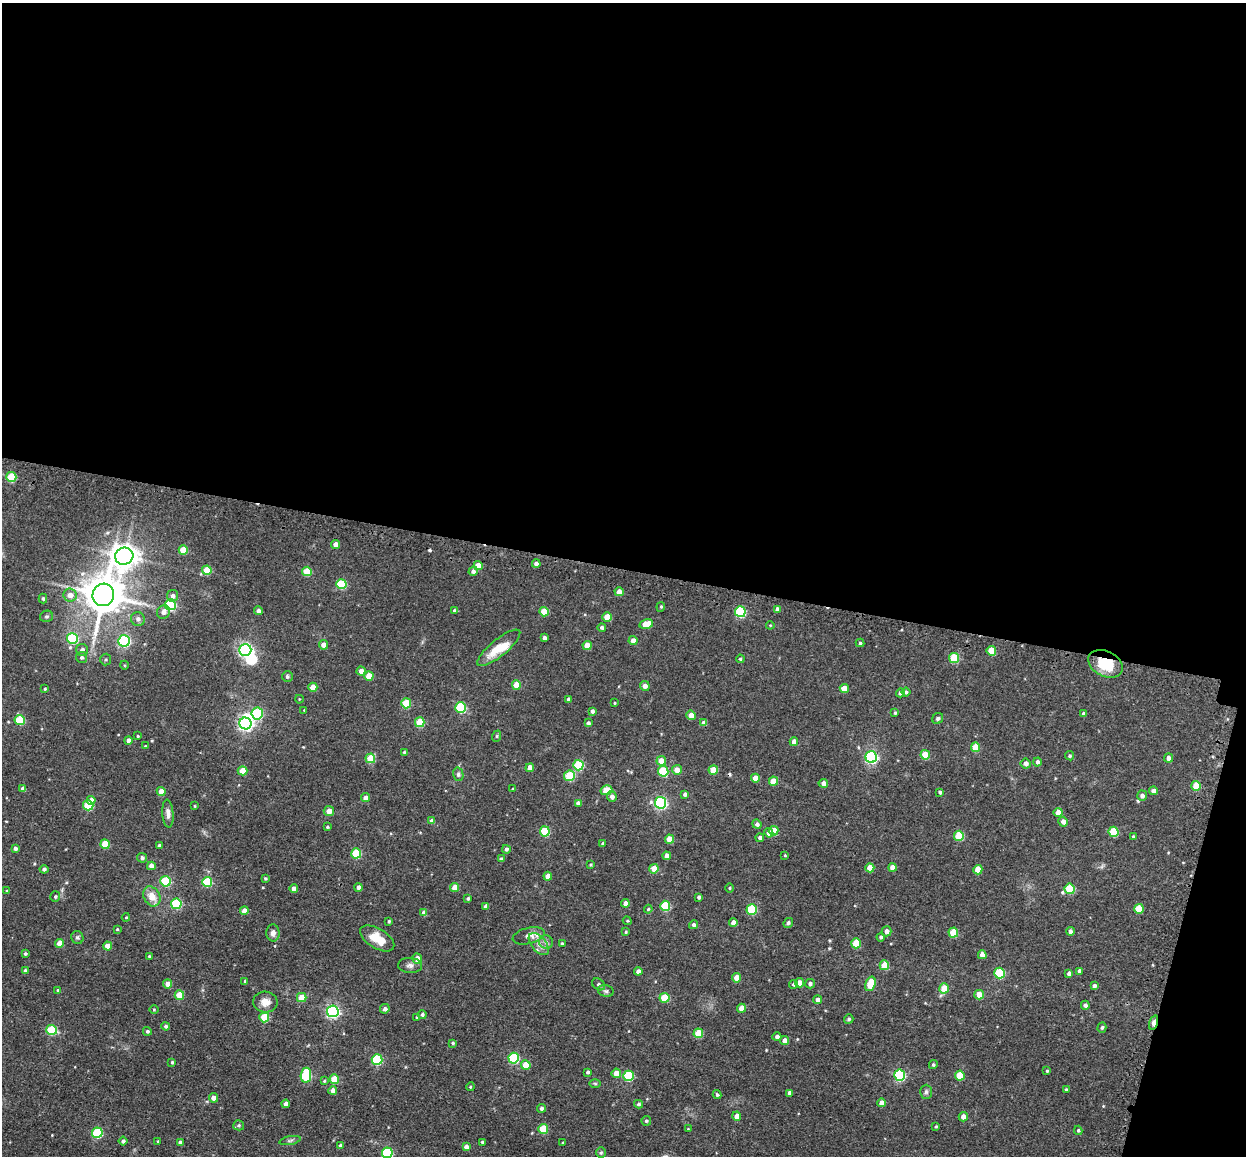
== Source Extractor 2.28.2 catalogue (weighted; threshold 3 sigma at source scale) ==
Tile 4 of 4 x 4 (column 4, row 1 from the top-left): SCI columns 3819-5062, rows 3713-4866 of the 5224 x 5246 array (HDU 1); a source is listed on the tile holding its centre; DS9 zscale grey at full resolution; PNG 1248 x 1158 px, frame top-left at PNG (2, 3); each listed source drawn as its Kron ellipse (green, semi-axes under 4 px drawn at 4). Shown black and unused: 51% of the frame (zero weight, under 3 of 4 exposures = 9% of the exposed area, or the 3 px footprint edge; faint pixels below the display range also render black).
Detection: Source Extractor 2.28.2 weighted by HDU 2 'WHT'; one run over the whole footprint, this tile lists its part. Background 0.0665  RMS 0.0085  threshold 0.038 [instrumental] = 3 sigma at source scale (4.5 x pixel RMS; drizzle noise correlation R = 1.50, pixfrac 1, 0.05/0.05 arcsec/px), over >= 5 px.
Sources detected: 290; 3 inside a brighter object's white glare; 2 cosmic-ray / hot-pixel residue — neither listed nor drawn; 1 inside a brighter listed object's ellipse — not listed separately; the other 284 listed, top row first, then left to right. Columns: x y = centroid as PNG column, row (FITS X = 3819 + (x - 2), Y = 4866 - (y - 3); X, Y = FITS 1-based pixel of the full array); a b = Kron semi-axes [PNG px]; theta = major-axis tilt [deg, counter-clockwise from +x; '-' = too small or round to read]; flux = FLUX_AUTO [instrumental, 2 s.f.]
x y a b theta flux
11 477 5 5 - 35
336 544 4 4 - 6.3
183 550 4 4 - 15
124 556 9 8 - 770
536 564 4 4 - 2.9
478 566 4 4 - 12
207 570 4 4 - 17
307 571 5 5 - 23
473 571 5 4 - 2.3
341 584 5 5 - 45
619 592 4 4 - 5.6
70 595 7 6 - 6.3
103 595 11 10 - 2400
173 596 6 5 - 3
43 599 5 4 - 1.3
170 605 5 5 - 67
661 607 5 4 - 1.1
454 610 4 4 - 1.5
777 610 4 4 - 4.5
258 611 4 4 - 2.6
163 612 7 6 - 4.4
544 612 4 4 - 17
740 612 5 5 - 55
46 616 6 5 - 1.5
607 617 5 5 - 16
138 619 7 7 - 3.1
646 624 7 4 13 14
770 625 4 4 - 0.75
602 627 4 3 - 1.9
544 638 4 3 - 2.5
72 639 5 5 - 58
124 641 6 5 - 92
633 641 4 4 - 5.8
860 643 4 4 - 1.1
323 645 4 4 - 5.8
587 645 4 4 - 11
499 648 27 8 39 16
82 650 6 6 - 3.3
245 650 6 6 - 190
991 651 5 4 - 19
81 657 5 5 - 1.6
954 658 5 5 - 28
740 659 4 3 - 0.9
106 660 6 5 - 1.3
1105 664 18 12 -26 24
124 665 4 3 - 0.73
361 671 4 4 - 4.4
369 676 4 4 - 12
287 677 5 5 - 1.4
516 685 4 4 - 14
645 686 5 4 - 3.3
313 687 4 4 - 11
45 689 4 3 - 0.89
844 689 4 4 - 9.5
906 692 4 4 - 1.4
900 693 4 4 - 3
299 699 4 3 - 0.56
568 699 3 3 - 1.7
406 703 5 5 - 27
615 703 4 2 - 0.59
461 708 5 5 - 54
304 710 3 3 - 0.58
592 711 4 4 - 2
895 713 3 3 - 1.2
257 714 6 5 - 56
1083 714 4 3 - 2.2
691 715 5 4 - 6.6
938 718 6 5 - 1.5
20 720 5 5 - 38
420 722 5 5 - 26
588 723 4 3 - 1.6
704 723 4 4 - 6.1
245 724 6 6 - 210
138 736 3 3 - 0.7
497 736 6 3 72 0.84
128 740 4 4 - 3.5
794 742 4 4 - 4.8
145 746 3 3 - 0.62
976 747 5 4 - 17
404 752 3 3 - 0.79
925 755 5 4 - 17
1070 756 5 4 - 1.2
871 757 6 5 - 130
370 758 5 5 - 22
1168 758 4 4 - 3.9
661 761 4 4 - 12
1037 762 4 4 - 2.2
1026 763 5 5 - 3.9
578 765 5 5 - 39
530 768 4 4 - 7.5
677 770 5 5 - 7.5
713 770 5 4 - 12
243 771 5 4 - 12
663 771 5 5 - 34
458 774 7 5 -77 1.7
569 776 5 5 - 33
755 778 4 4 - 9.3
773 781 4 4 - 12
823 783 5 4 - 3.3
1196 786 5 5 - 23
23 789 4 4 - 5.6
513 789 3 3 - 0.98
606 790 6 5 - 16
161 791 4 4 - 6.5
1153 791 4 4 - 3.3
940 792 4 4 - 1.6
685 794 4 3 - 2
1142 796 5 5 - 2.6
612 797 5 4 - 3.4
365 798 4 4 - 3.9
91 800 4 4 - 6.2
578 803 4 4 - 2.6
660 803 6 5 - 130
88 805 5 5 - 34
194 806 4 2 - 0.57
329 811 5 5 - 6.5
1058 813 4 4 - 7.3
168 814 14 5 -86 3.9
432 821 4 4 - 4.8
1063 822 5 4 - 4.5
757 824 5 4 - 2.3
327 827 3 3 - 0.88
545 831 5 5 - 37
774 831 5 4 - 12
1114 832 5 5 - 29
769 833 5 4 - 4.3
959 836 5 5 - 26
1133 836 4 3 - 0.98
760 838 4 4 - 2.3
669 839 4 4 - 10
603 843 4 3 - 1.4
105 844 5 4 - 21
159 845 3 3 - 1.6
15 848 4 3 - 2.3
506 849 4 4 - 2
356 853 5 5 - 33
785 855 4 3 - 0.72
667 856 4 4 - 4.2
142 858 5 4 - 2.2
501 859 4 4 - 1.7
591 865 4 3 - 0.88
151 866 4 4 - 4.7
892 867 4 4 - 6.4
870 868 4 4 - 9.3
44 869 4 4 - 1.8
654 869 4 4 - 11
978 870 5 4 - 11
548 876 4 4 - 6.8
265 878 4 4 - 1.1
165 881 5 5 - 48
207 882 5 5 - 39
358 887 4 4 - 3.5
455 888 4 4 - 7.9
730 888 4 3 - 0.73
294 889 4 4 - 5.9
1070 889 5 5 - 34
7 891 3 3 - 1.1
55 896 5 5 - 1.2
152 896 10 8 -60 9.2
699 897 4 3 - 1.9
468 898 4 3 - 1.5
625 903 4 4 - 4.1
176 904 5 5 - 53
486 906 4 4 - 3.3
665 906 5 5 - 33
648 909 4 4 - 0.87
1139 909 5 4 - 19
752 910 5 5 - 41
244 911 4 4 - 5.7
424 913 4 4 - 5.2
126 917 4 4 - 0.8
389 921 3 3 - 1.1
627 921 4 4 - 0.94
733 923 4 4 - 6.5
788 923 5 4 - 1.4
693 925 4 4 - 1.9
117 929 3 3 - 0.79
887 931 5 5 - 3.7
1070 931 4 4 - 2.3
626 932 4 3 - 0.88
273 933 8 6 -88 3.9
953 933 5 5 - 24
529 936 16 8 14 6.8
881 937 4 4 - 1.8
77 938 6 6 - 1.6
377 938 19 10 -31 14
546 942 7 6 - 2.6
60 943 4 4 - 9
856 943 5 5 - 22
539 944 13 7 -50 6
562 944 3 3 - 1.8
108 946 4 4 - 8.6
25 954 3 3 - 1.2
982 955 4 4 - 6.2
149 956 3 3 - 0.9
417 959 5 5 - 6.7
410 965 12 7 -2 3.4
884 965 5 5 - 14
25 970 4 4 - 1.7
638 971 4 4 - 3.8
1080 971 4 4 - 3.2
1000 973 5 5 - 45
1069 974 4 4 - 2.6
737 978 4 4 - 8.7
245 981 4 4 - 0.94
799 983 4 4 - 5.6
168 984 4 4 - 7.3
598 984 7 5 -37 1.9
794 984 4 4 - 1.7
810 984 5 4 - 2.3
870 984 7 5 72 24
1094 986 4 4 - 2.3
944 988 5 4 - 15
58 990 4 4 - 0.97
606 991 8 6 -15 1.9
179 995 5 4 - 20
979 995 5 4 - 8.6
302 998 5 4 - 15
664 998 5 5 - 25
818 1000 4 4 - 3.3
265 1002 12 10 -3 7.2
1085 1005 4 4 - 2.1
741 1008 4 4 - 7.9
385 1009 5 4 - 2.6
154 1010 4 3 - 0.68
333 1011 6 6 - 160
422 1014 4 4 - 1.8
264 1017 5 5 - 26
417 1017 4 3 - 0.62
849 1019 5 4 - 1.6
1154 1022 7 3 73 15
166 1026 4 4 - 1.7
1102 1027 5 4 - 1.3
52 1030 5 5 - 41
147 1031 4 4 - 1.4
698 1033 5 5 - 19
777 1037 4 4 - 2.6
785 1041 4 4 - 5.4
453 1043 3 3 - 0.94
514 1058 5 5 - 56
377 1060 5 5 - 57
172 1062 4 3 - 1.2
526 1065 4 4 - 15
933 1065 4 3 - 1.1
1047 1071 3 3 - 0.92
588 1072 4 4 - 1.6
616 1073 4 4 - 8.3
306 1075 7 5 81 59
900 1075 5 5 - 77
629 1076 5 5 - 44
960 1076 5 5 - 18
334 1079 5 4 - 19
324 1081 4 4 - 0.86
595 1083 6 4 -1 1
470 1087 4 3 - 0.74
333 1090 4 4 - 5
1066 1090 3 3 - 1.2
926 1092 7 6 - 1.8
790 1093 4 4 - 3.1
717 1095 4 4 - 1.3
213 1098 4 4 - 4.8
882 1103 4 4 - 5.4
286 1104 4 4 - 4.7
638 1104 4 3 - 1.4
541 1108 4 4 - 1.7
737 1116 4 4 - 6.3
963 1117 5 4 - 4
646 1121 5 4 - 1.3
239 1125 5 5 - 1.4
936 1126 3 2 - 0.82
543 1129 5 5 - 24
688 1129 3 3 - 0.55
1078 1130 4 3 - 1.1
97 1133 5 5 - 53
290 1140 11 4 11 1.8
123 1141 4 4 - 2.2
158 1141 4 3 - 0.77
180 1142 4 4 - 1.9
483 1142 3 3 - 1.9
563 1143 3 3 - 1.1
340 1145 4 4 - 1.8
466 1147 4 4 - 4
387 1153 5 5 - 66
601 1153 5 5 - 1.1
Overlapping masked pixels (flux is a lower limit): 3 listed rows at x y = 740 612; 1105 664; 1154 1022
Isophote crosses this tile's border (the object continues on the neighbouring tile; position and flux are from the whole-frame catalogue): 1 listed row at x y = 387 1153